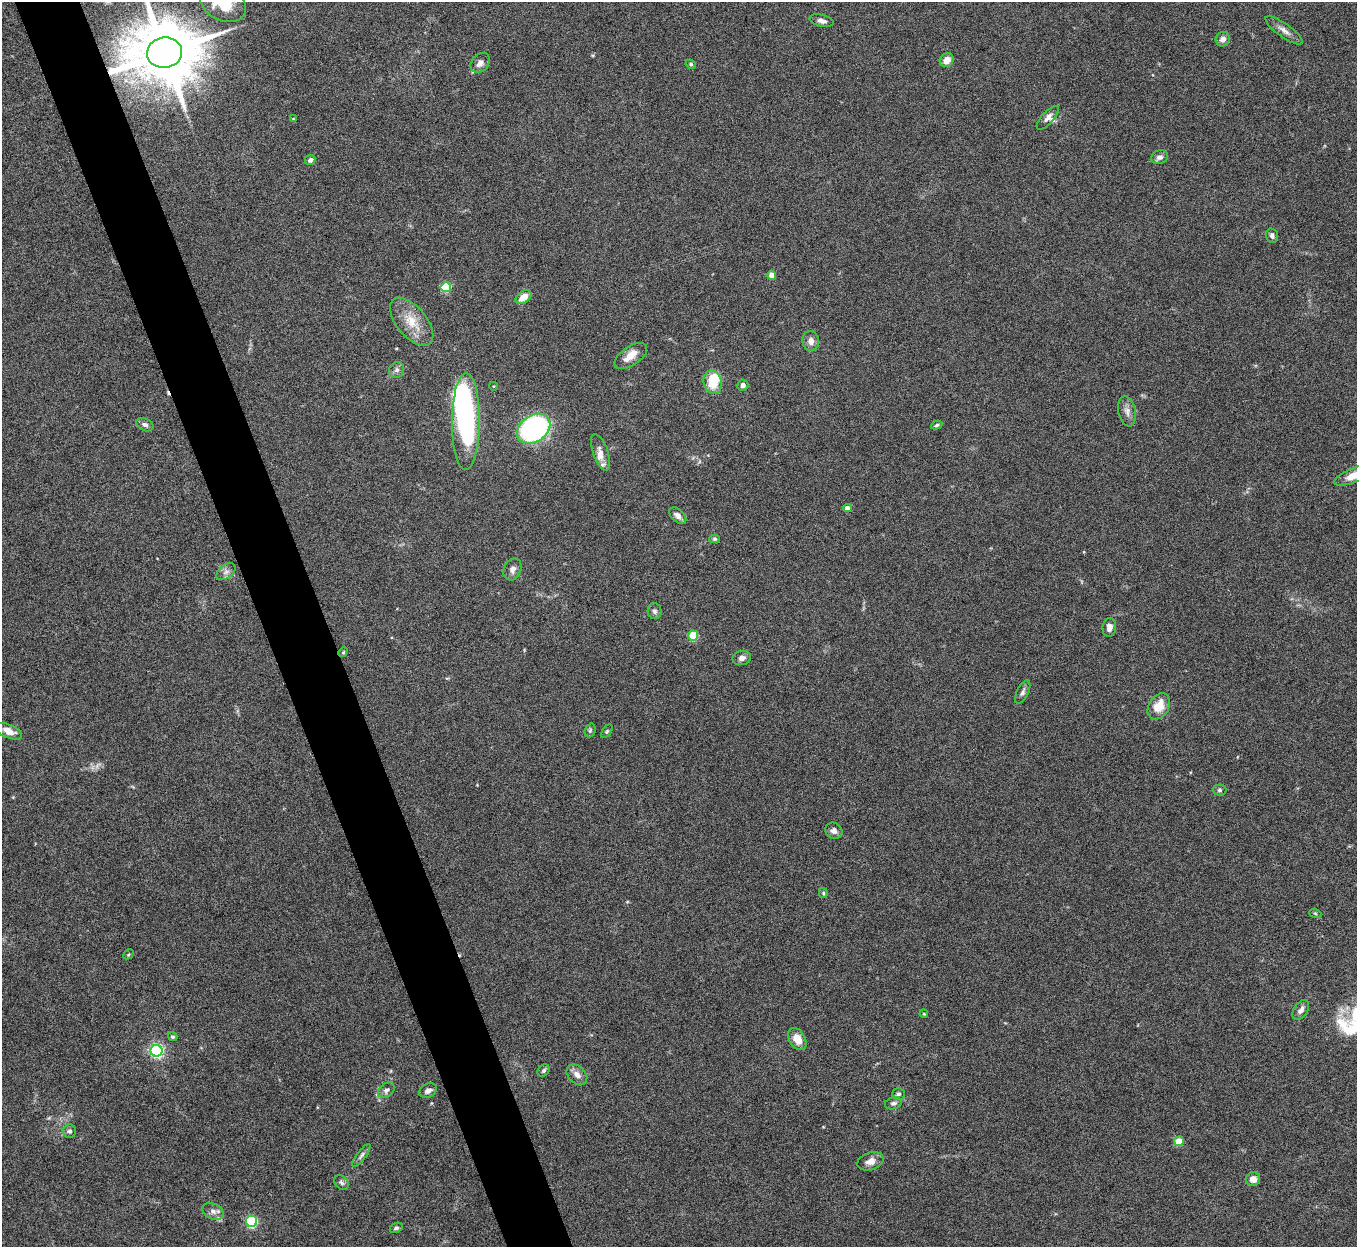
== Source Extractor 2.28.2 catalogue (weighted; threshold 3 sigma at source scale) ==
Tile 11 of 4 x 4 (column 3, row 3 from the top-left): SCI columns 2713-4067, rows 1397-2641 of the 5424 x 5408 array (HDU 1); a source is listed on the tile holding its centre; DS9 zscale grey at full resolution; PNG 1359 x 1249 px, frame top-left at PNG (2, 2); each listed source drawn as its Kron ellipse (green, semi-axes under 4 px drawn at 4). Shown black and unused: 5% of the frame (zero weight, under 5 of 10 exposures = <1% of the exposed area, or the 3 px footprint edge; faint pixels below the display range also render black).
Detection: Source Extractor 2.28.2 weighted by HDU 2 'WHT'; one run over the whole footprint, this tile lists its part. Background 0.142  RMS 0.0057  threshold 0.0232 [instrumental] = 3 sigma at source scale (4.09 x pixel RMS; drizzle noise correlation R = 1.36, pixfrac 0.8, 0.05/0.05 arcsec/px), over >= 5 px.
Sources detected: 76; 2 inside a brighter object's white glare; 1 cosmic-ray / hot-pixel residue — neither listed nor drawn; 3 inside a brighter listed object's ellipse — not listed separately; the other 70 listed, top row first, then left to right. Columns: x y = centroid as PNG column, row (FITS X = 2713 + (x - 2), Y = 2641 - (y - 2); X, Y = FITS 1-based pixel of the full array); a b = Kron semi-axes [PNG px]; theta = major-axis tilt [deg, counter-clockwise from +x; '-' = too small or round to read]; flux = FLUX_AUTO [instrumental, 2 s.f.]
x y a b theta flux
223 3 24 17 -26 22
821 21 12 6 -13 2.4
1284 30 22 7 -35 3.8
1223 39 7 7 - 2.7
164 53 17 15 8 5300
947 60 7 6 - 4.7
480 63 11 8 50 3.1
691 64 5 4 - 0.74
1048 118 15 6 48 2.6
293 119 3 3 - 0.39
1159 157 9 6 20 2.2
310 160 5 5 - 1.8
1272 236 7 6 - 1.6
772 275 4 4 - 6.5
446 287 5 5 - 31
524 297 9 6 36 5.5
412 322 29 15 -50 12
811 341 10 8 -79 3.3
631 356 18 9 34 6.1
397 370 8 7 - 1.7
713 382 12 9 -75 14
743 385 6 5 - 2
493 386 4 3 - 0.38
1127 411 15 8 -78 3.2
466 421 48 14 90 94
145 425 9 6 -25 1.7
937 425 6 4 19 0.91
534 429 18 13 36 140
600 452 19 7 -70 3.7
1356 475 23 7 22 10
847 508 4 4 - 3.3
678 516 10 6 -44 2.5
715 539 5 4 - 0.87
512 569 11 8 65 2.7
226 572 11 6 38 2.2
654 611 8 7 - 1.5
1109 627 9 7 82 2.7
693 636 5 5 - 22
343 652 5 4 - 0.61
742 658 9 7 13 2.3
1023 692 13 5 64 1.7
1159 706 14 10 58 9.4
590 730 7 5 69 0.93
9 731 14 6 -22 4.5
607 731 8 4 54 0.69
1219 790 7 5 2 1
834 831 9 7 -33 2.3
823 893 5 4 - 0.69
1315 913 6 4 -19 0.61
128 954 6 3 45 0.56
1301 1010 11 6 56 2.6
924 1014 4 3 - 0.46
173 1037 5 4 - 0.87
797 1039 12 8 -59 6.7
156 1051 6 6 - 120
544 1070 7 5 46 1.2
577 1075 12 8 -44 3.4
386 1090 9 6 41 1.7
428 1091 9 6 27 2.4
899 1094 6 6 - 1.2
893 1103 8 5 15 1.4
70 1131 7 6 - 1.5
1179 1141 5 5 - 14
361 1155 14 4 54 1.7
870 1161 13 9 19 4
1253 1179 7 7 - 3.9
342 1183 8 6 -46 1.4
213 1211 11 7 -25 2.8
252 1221 5 5 - 56
396 1228 7 4 26 1.1
Overlapping masked pixels (flux is a lower limit): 1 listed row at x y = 164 53
Isophote crosses this tile's border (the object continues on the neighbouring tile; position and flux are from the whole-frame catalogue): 3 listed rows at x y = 223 3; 164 53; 1356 475